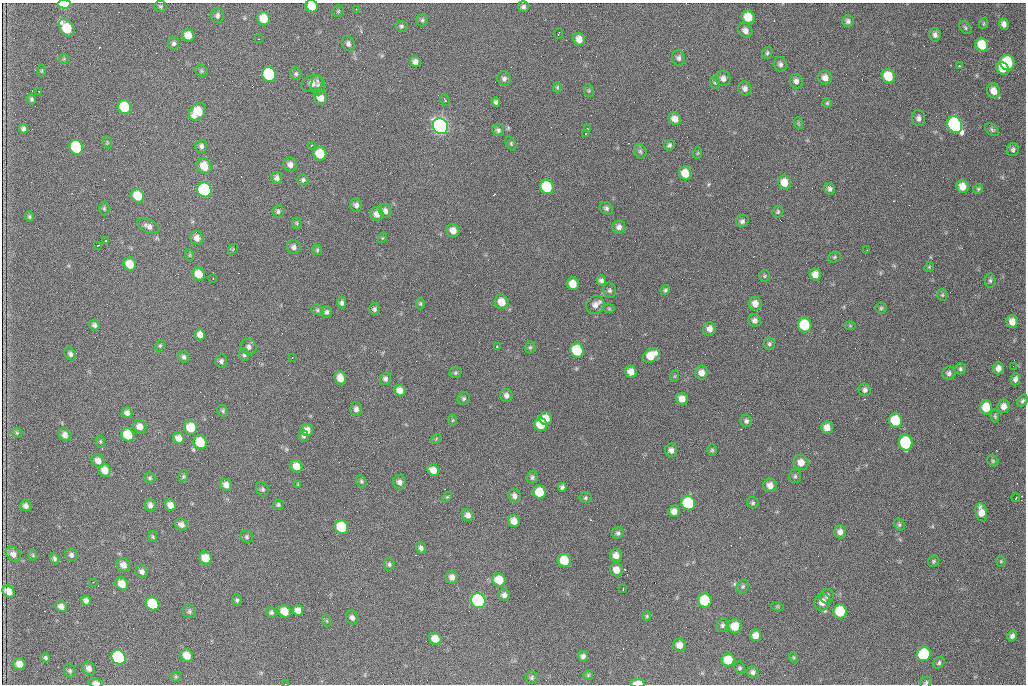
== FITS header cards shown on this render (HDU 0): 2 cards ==
NAXIS1  =                 1024 /fastest changing axis
NAXIS2  =                  682 /next to fastest changing axis

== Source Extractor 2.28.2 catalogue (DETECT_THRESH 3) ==
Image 1024 x 682 px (HDU 0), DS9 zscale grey, 1 PNG px = 1 image px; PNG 1028 x 686 px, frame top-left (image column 1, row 682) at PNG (2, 3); each listed source drawn as its Kron ellipse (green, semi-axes under 4 px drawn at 4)
Background 2500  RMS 34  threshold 101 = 3 sigma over >= 5 px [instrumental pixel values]
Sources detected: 300; all 300 listed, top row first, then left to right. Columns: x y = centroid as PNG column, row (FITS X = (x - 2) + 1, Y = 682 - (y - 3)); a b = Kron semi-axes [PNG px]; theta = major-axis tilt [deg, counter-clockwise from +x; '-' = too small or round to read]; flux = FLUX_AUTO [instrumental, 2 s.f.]
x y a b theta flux
64 4 6 4 -2 1.4e+05
160 6 6 5 - 3.5e+03
312 6 6 6 - 3.7e+04
523 7 5 5 - 6.0e+03
356 9 2 2 - 1.7e+03
338 11 6 5 - 2.6e+03
217 15 7 6 - 6.6e+03
748 17 7 6 - 4.4e+04
264 19 7 6 - 4.1e+04
422 20 6 6 - 4.5e+03
848 21 6 6 - 5.8e+03
984 23 6 3 71 2.6e+03
1004 24 6 4 -75 1.0e+04
401 26 6 5 - 4.0e+03
67 28 10 6 -51 8.4e+04
965 28 7 5 -51 4.2e+03
745 31 8 6 -49 1.0e+04
558 34 5 2 - 3.4e+03
188 35 6 6 - 2.2e+04
935 35 7 5 -81 7.9e+03
258 39 2 2 - 1.5e+03
579 39 6 6 - 1.7e+04
174 43 6 5 - 5.9e+03
348 44 8 6 -67 7.3e+03
982 45 7 6 - 4.7e+04
767 53 6 5 - 4.1e+03
679 58 8 6 -78 7.1e+03
64 59 5 5 - 2.7e+03
415 62 5 5 - 9.7e+03
1007 63 8 7 - 1.4e+05
780 64 7 6 - 6.6e+03
959 66 3 2 - 3.9e+03
1003 69 7 5 -45 2.8e+04
42 71 6 4 89 2.6e+03
201 71 7 5 -21 4.3e+03
269 74 7 6 - 2.3e+05
296 74 6 6 - 4.3e+03
888 76 7 6 - 6.5e+04
504 78 7 6 - 7.2e+03
723 78 8 7 - 1.0e+04
825 78 7 6 - 1.3e+04
796 81 7 6 - 8.9e+03
312 83 11 8 22 1.6e+04
715 83 6 5 - 3.5e+03
318 85 10 7 -89 7.5e+03
557 87 5 4 - 2.9e+03
745 88 7 6 - 8.6e+03
39 91 2 2 - 1.1e+03
589 91 6 5 - 3.3e+03
993 91 7 6 - 2.1e+04
321 98 7 6 - 1.8e+04
31 99 5 4 - 4.1e+03
445 100 6 3 -63 3.1e+03
496 102 4 4 - 5.1e+03
827 103 4 4 - 3.0e+03
124 107 7 6 - 9.8e+04
197 112 10 7 46 6.1e+04
919 118 8 6 -85 8.3e+03
675 119 6 6 - 1.7e+04
798 123 6 3 -72 2.4e+03
955 125 9 7 -61 5.7e+05
440 126 8 7 - 1.2e+06
23 129 5 4 - 5.6e+03
587 129 2 2 - 4.3e+03
498 130 6 5 - 5.5e+03
992 130 8 5 -38 5.0e+03
585 134 2 2 - 2.0e+03
107 142 6 4 -72 2.8e+03
511 144 7 5 -65 3.5e+03
311 145 3 2 - 2.7e+03
669 145 6 5 - 4.7e+03
201 146 6 6 - 6.6e+03
76 147 7 6 - 1.9e+05
1013 150 6 6 - 6.4e+03
640 151 7 6 - 5.2e+03
698 153 6 3 70 2.3e+03
320 154 7 6 - 6.2e+04
290 165 7 6 - 1.1e+04
204 166 8 7 - 3.9e+04
685 173 7 6 - 3.6e+04
277 178 6 5 - 7.4e+03
303 180 6 5 - 4.6e+03
784 182 7 6 - 2.9e+04
962 186 6 6 - 2.4e+04
547 187 7 6 - 1.2e+05
830 189 6 5 - 6.6e+03
978 189 5 5 - 3.3e+03
204 190 7 7 - 3.5e+05
138 196 7 6 - 5.8e+04
356 205 7 5 -78 8.4e+03
104 208 7 5 -90 3.5e+03
606 208 7 5 -44 5.6e+03
278 211 6 5 - 4.8e+03
385 211 7 6 - 9.5e+03
778 212 6 5 - 3.7e+03
377 214 7 6 - 1.5e+04
29 217 5 4 - 3.0e+03
742 221 6 6 - 5.9e+03
297 223 5 5 - 3.2e+03
148 226 12 6 -27 1.1e+04
619 227 6 6 - 9.4e+03
453 231 7 6 - 1.7e+04
197 238 7 6 - 1.4e+04
382 238 5 3 - 1.8e+03
106 240 3 2 - 1.9e+03
98 245 3 2 - 1.5e+03
294 247 7 7 - 8.0e+03
233 249 6 3 55 1.9e+03
317 250 5 5 - 3.0e+03
867 250 2 2 - 1.1e+03
190 255 6 4 -72 2.6e+03
834 257 6 5 - 3.3e+03
130 264 7 6 - 3.9e+04
929 267 5 4 - 2.6e+03
199 274 7 6 - 3.5e+04
815 274 6 5 - 1.8e+04
764 276 6 5 - 3.3e+03
213 278 2 2 - 1.4e+03
601 281 5 5 - 6.7e+03
990 281 7 5 -88 4.6e+03
573 284 6 6 - 2.9e+04
610 290 7 6 - 5.6e+03
665 290 5 4 - 3.8e+03
942 295 5 5 - 3.2e+03
502 302 7 6 - 2.9e+04
342 303 6 4 -90 5.7e+03
420 304 6 4 -90 3.2e+03
755 304 7 6 - 1.8e+04
595 305 9 8 - 1.4e+04
881 308 5 5 - 3.9e+03
374 309 6 5 - 5.1e+03
609 309 6 4 0 2.3e+03
317 310 6 5 - 3.6e+03
327 312 6 5 - 5.3e+03
755 320 6 6 - 8.4e+03
1012 322 6 6 - 1.8e+04
94 325 6 5 - 5.5e+03
805 325 7 6 - 1.2e+05
850 326 6 4 -1 2.4e+03
710 329 7 6 - 1.2e+04
200 335 5 5 - 1.2e+04
769 344 6 6 - 4.5e+03
160 346 6 4 63 3.1e+03
249 347 8 7 - 8.4e+03
497 347 4 3 - 5.4e+03
530 347 6 5 - 3.9e+03
577 350 7 6 - 1.1e+05
70 354 7 5 -54 6.3e+03
244 355 6 5 - 3.9e+03
651 355 9 6 34 4.2e+04
184 357 6 5 - 6.0e+03
292 358 2 2 - 1.4e+03
221 361 6 6 - 6.6e+03
1013 366 2 2 - 1.0e+03
998 368 6 5 - 1.2e+04
960 369 6 5 - 4.3e+03
631 372 6 5 - 1.7e+04
456 373 6 5 - 3.6e+03
702 373 7 6 - 1.5e+04
949 373 7 6 - 6.9e+03
675 376 6 3 71 2.6e+03
340 378 7 5 -72 2.1e+04
385 379 6 5 - 6.4e+03
1015 379 6 5 - 8.2e+03
865 390 6 6 - 6.6e+03
400 391 6 5 - 1.5e+04
506 395 6 6 - 8.4e+03
464 398 6 6 - 4.5e+03
682 399 6 5 - 1.7e+04
1022 401 6 4 56 4.5e+03
1004 406 7 6 - 1.4e+04
986 407 7 6 - 4.6e+04
356 409 7 6 - 8.2e+03
223 411 6 5 - 3.7e+03
127 413 5 5 - 8.5e+03
995 416 6 4 -82 3.2e+03
546 418 6 6 - 2.6e+04
452 420 5 3 - 2.4e+03
895 420 7 6 - 7.6e+04
746 421 6 5 - 5.5e+03
541 425 7 6 - 4.8e+04
140 427 7 6 - 1.6e+04
827 427 6 6 - 1.8e+04
191 428 7 6 - 5.1e+04
307 430 6 6 - 1.6e+04
17 433 5 5 - 2.9e+03
65 435 6 5 - 1.2e+04
128 435 7 6 - 6.7e+04
304 436 5 5 - 4.5e+03
179 438 6 5 - 1.6e+04
436 439 5 4 - 2.2e+03
100 441 6 4 -79 3.0e+03
200 442 7 6 - 6.9e+04
906 443 8 7 - 1.9e+05
671 450 6 6 - 1.0e+04
712 450 6 5 - 3.4e+03
98 461 7 6 - 1.5e+04
993 461 6 5 - 3.3e+03
801 463 7 7 - 2.0e+04
296 466 6 6 - 2.5e+04
105 470 6 5 - 2.4e+04
433 470 6 5 - 1.8e+04
183 476 6 4 70 3.4e+03
795 476 7 5 88 4.5e+03
532 477 6 5 - 5.1e+03
150 478 6 5 - 3.6e+03
361 481 6 5 - 4.0e+03
400 482 7 6 - 1.0e+04
298 484 4 4 - 1.9e+03
226 485 6 5 - 1.2e+04
770 485 7 6 - 1.4e+04
562 487 4 4 - 5.4e+03
262 489 7 6 - 5.0e+03
540 492 7 6 - 5.7e+04
514 496 7 6 - 8.9e+03
447 497 5 4 - 2.6e+03
586 498 6 5 - 3.5e+03
1016 498 4 2 - 2.9e+03
688 503 7 7 - 1.7e+05
753 503 6 5 - 4.0e+03
150 505 6 5 - 7.9e+03
170 505 6 5 - 1.5e+04
278 505 5 5 - 3.6e+03
26 506 6 5 - 8.7e+03
674 511 6 6 - 1.4e+04
981 512 9 5 -78 2.2e+04
468 515 6 6 - 1.1e+04
514 521 6 5 - 2.0e+04
899 524 6 5 - 3.8e+03
181 525 6 6 - 1.1e+04
341 527 7 6 - 1.2e+05
840 532 6 5 - 1.1e+04
618 533 6 5 - 4.9e+03
153 537 5 3 - 3.1e+03
247 537 6 6 - 4.5e+03
421 548 6 5 - 6.5e+03
13 554 8 6 -42 1.2e+04
33 555 6 4 -88 2.5e+03
71 555 6 6 - 5.9e+03
616 555 6 6 - 1.5e+04
206 558 7 6 - 4.0e+04
54 559 6 4 -77 4.7e+03
564 560 7 6 - 5.8e+04
934 561 6 5 - 3.5e+03
1001 561 5 5 - 2.8e+03
389 564 6 5 - 4.5e+03
123 565 7 6 - 1.4e+04
616 570 7 6 - 1.9e+04
142 572 6 6 - 8.9e+03
452 577 6 5 - 1.1e+04
499 580 7 6 - 4.9e+04
93 582 2 2 - 1.0e+03
122 584 7 6 - 2.7e+04
743 586 7 5 58 4.4e+03
623 589 3 2 - 2.4e+03
8 592 7 5 -45 1.8e+04
504 595 6 5 - 8.6e+03
827 596 7 6 - 5.8e+03
237 600 5 4 - 3.9e+03
705 600 7 7 - 1.1e+05
86 601 5 4 - 7.7e+03
478 601 7 7 - 5.6e+05
822 602 8 7 - 2.1e+04
152 604 7 6 - 1.1e+05
61 606 6 5 - 1.1e+04
777 606 6 4 -19 2.5e+03
298 610 5 5 - 1.4e+04
189 611 7 6 - 5.1e+03
285 611 6 6 - 3.3e+04
840 611 7 6 - 8.8e+04
271 612 5 5 - 4.5e+03
647 616 5 4 - 2.8e+03
352 617 7 6 - 7.6e+03
327 621 6 4 -71 2.8e+03
722 625 7 5 76 4.9e+03
735 626 7 7 - 3.1e+04
756 635 6 5 - 1.6e+04
1012 636 6 4 60 7.0e+03
435 639 6 6 - 2.5e+04
679 645 6 6 - 1.7e+04
924 654 7 6 - 1.8e+05
187 655 7 6 - 2.8e+04
583 656 5 5 - 6.4e+03
118 657 8 6 -47 3.8e+05
793 657 5 3 - 2.3e+03
45 658 5 4 - 4.1e+03
728 660 6 6 - 5.1e+04
939 663 6 5 - 4.3e+03
19 664 6 5 - 1.6e+04
89 668 7 6 - 1.2e+04
740 668 6 5 - 3.7e+03
70 671 7 5 -65 4.6e+03
753 672 6 5 - 6.9e+03
588 675 5 4 - 2.9e+03
176 677 5 5 - 3.2e+03
532 677 6 6 - 4.7e+03
96 683 7 4 -4 1.3e+04
638 683 7 3 0 2.3e+04
926 683 6 5 - 3.8e+03
285 684 2 2 - 1.6e+03
At the frame edge (FLAGS 8, measured only in part): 6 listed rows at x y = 64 4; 312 6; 96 683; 638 683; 926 683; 285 684

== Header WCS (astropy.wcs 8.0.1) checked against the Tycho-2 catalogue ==
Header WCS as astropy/WCSLIB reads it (CRVAL/CRPIX/CD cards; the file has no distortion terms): RA---TAN/DEC--TAN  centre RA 07:09:18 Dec +30:56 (107.33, +30.93 deg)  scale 1.44 arcsec/px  FOV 24.5' x 16.3'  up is -93 deg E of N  parity flipped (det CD > 0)
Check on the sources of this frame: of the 60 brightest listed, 3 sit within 2.2 arcsec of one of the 10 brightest Tycho-2 stars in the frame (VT <= 12.48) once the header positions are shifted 0.77 arcsec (0.04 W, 0.77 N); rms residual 1.08 arcsec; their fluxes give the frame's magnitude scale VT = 25.96 - 2.5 log10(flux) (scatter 0.16 mag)
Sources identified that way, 3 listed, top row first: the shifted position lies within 2.2 arcsec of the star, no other Tycho-2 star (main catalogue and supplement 1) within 4.4 arcsec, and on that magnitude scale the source's flux lands within +1.5 / -3 mag of the star's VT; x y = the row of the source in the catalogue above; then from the Tycho-2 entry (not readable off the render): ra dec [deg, ICRS J2000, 3 dp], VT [Tycho-2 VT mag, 2 dp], TYC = Tycho-2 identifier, HIP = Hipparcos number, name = IAU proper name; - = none
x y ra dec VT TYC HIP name
440 126 107.226 +30.900 10.76 2438-883-1 - -
204 190 107.261 +30.807 12.26 2438-856-1 - -
478 601 107.445 +30.924 11.38 2438-1056-1 - -